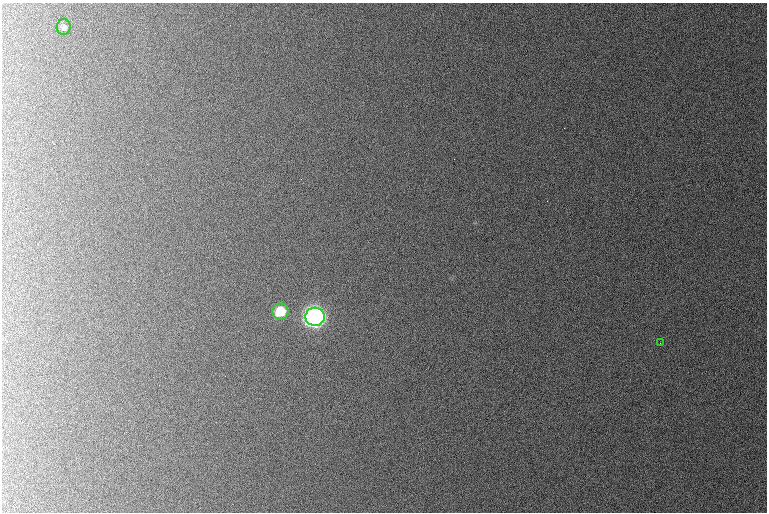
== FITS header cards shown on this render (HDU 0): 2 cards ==
NAXIS1  =                  765 /
NAXIS2  =                  510 /

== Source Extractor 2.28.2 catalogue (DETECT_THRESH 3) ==
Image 765 x 510 px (HDU 0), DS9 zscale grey, 1 PNG px = 1 image px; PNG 769 x 514 px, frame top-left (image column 1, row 510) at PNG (2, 3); each listed source drawn as its Kron ellipse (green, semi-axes under 4 px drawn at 4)
Background 1060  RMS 11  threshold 32.7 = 3 sigma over >= 5 px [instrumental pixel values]
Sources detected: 4; all 4 listed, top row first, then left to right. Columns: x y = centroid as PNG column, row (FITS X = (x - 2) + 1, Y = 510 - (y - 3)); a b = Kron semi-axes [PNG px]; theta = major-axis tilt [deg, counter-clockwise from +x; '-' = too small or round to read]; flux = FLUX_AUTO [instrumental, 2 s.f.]
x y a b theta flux
64 27 8 7 - 2000
280 312 8 8 - 24000
315 317 9 9 - 520000
660 343 2 2 - 360